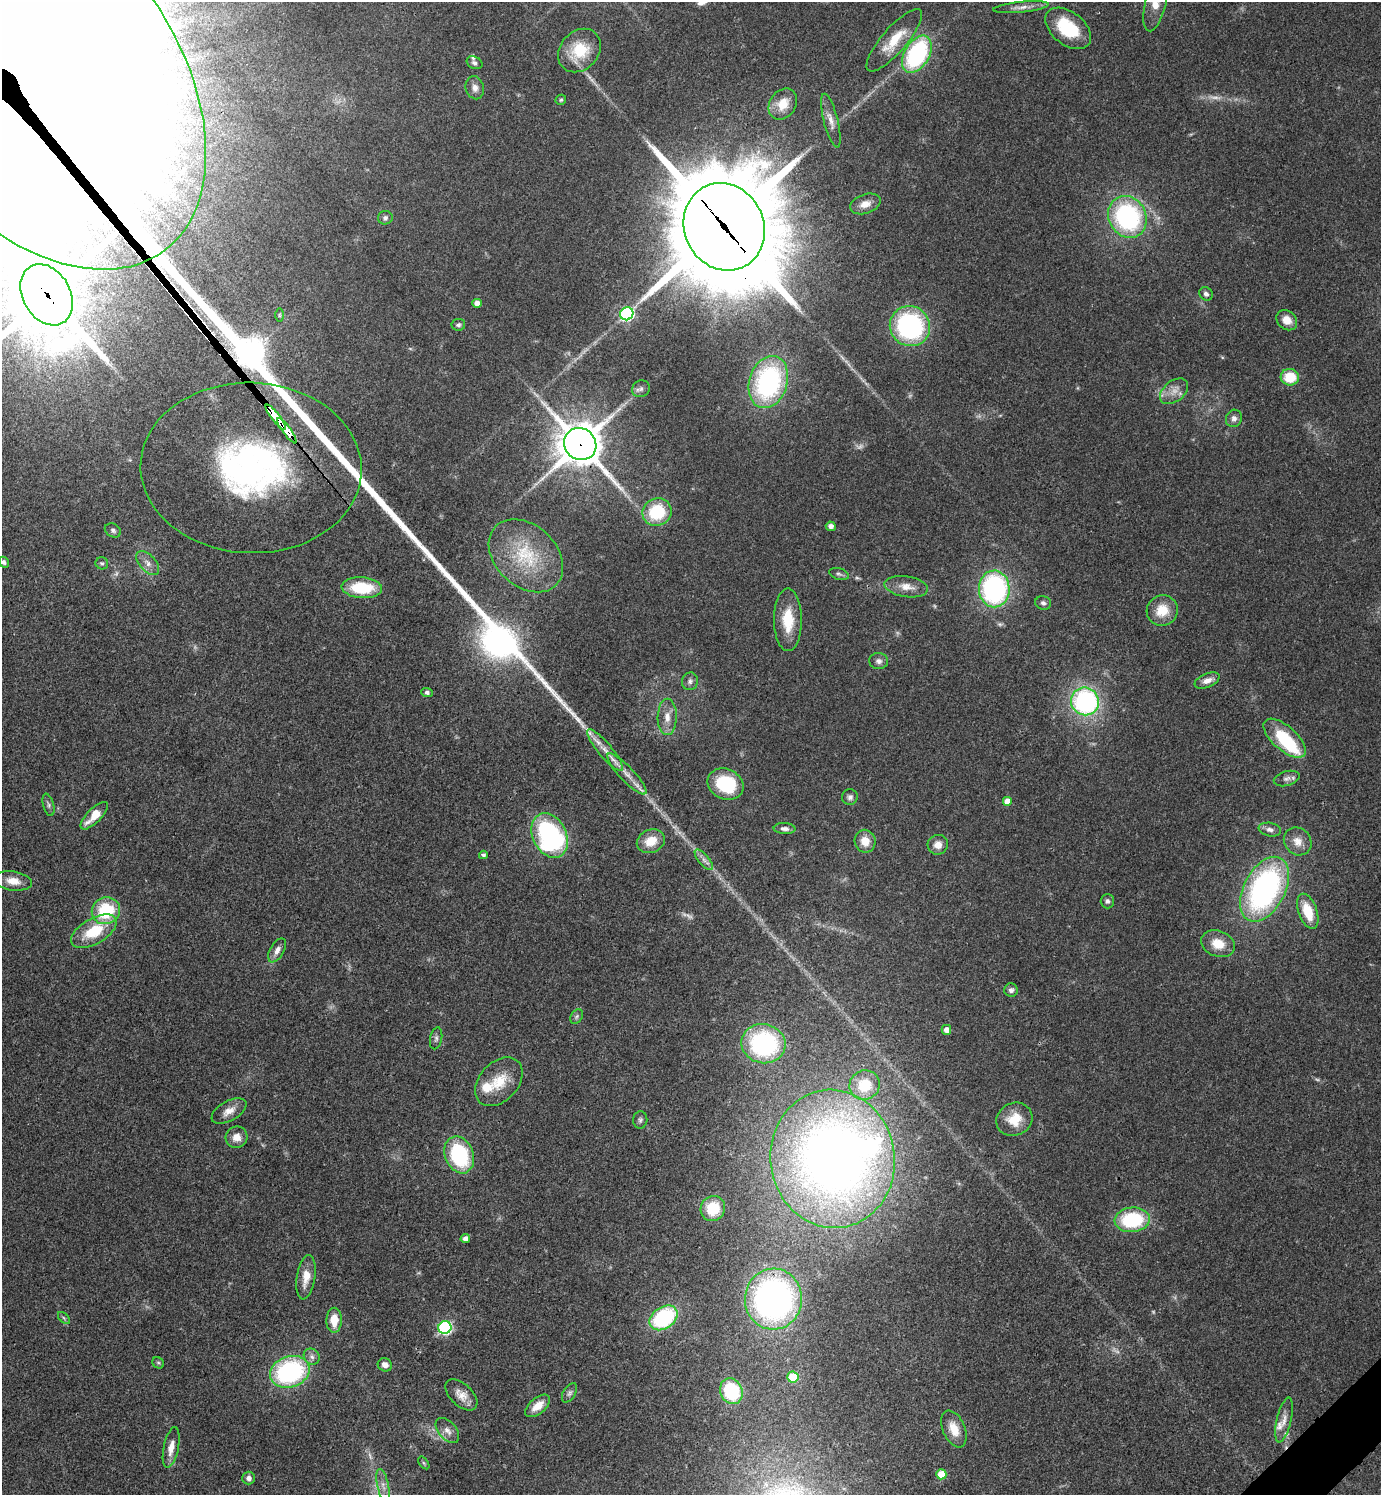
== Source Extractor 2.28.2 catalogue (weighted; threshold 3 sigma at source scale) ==
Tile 6 of 4 x 4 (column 2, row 2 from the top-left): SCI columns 1681-3059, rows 2988-4480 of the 5977 x 5979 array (HDU 1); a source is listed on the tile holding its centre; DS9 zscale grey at full resolution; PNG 1383 x 1497 px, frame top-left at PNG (2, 2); each listed source drawn as its Kron ellipse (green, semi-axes under 4 px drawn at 4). Shown black and unused: <1% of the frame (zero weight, under 3 of 4 exposures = <1% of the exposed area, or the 3 px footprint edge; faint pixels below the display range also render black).
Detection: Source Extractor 2.28.2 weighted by HDU 2 'WHT'; one run over the whole footprint, this tile lists its part. Background 0.044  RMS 0.0048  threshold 0.0217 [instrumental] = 3 sigma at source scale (4.5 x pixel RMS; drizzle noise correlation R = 1.50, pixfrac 1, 0.05/0.05 arcsec/px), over >= 5 px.
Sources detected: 154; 12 too faint to see at this stretch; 2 inside a brighter object's white glare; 15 cosmic-ray / hot-pixel residue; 1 long thin detection or spike segment (spike, bleed or trail) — neither listed nor drawn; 6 inside a brighter listed object's ellipse — not listed separately; the other 118 listed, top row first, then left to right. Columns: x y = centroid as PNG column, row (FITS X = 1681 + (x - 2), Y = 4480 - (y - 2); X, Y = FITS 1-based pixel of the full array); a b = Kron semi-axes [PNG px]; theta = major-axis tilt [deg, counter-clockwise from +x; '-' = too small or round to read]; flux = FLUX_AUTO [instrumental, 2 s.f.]
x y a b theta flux
1156 3 29 10 77 10
1021 7 28 5 6 3.8
1068 28 26 16 -39 25
894 40 40 12 49 15
579 50 24 19 48 18
917 54 20 12 60 66
474 63 8 6 -26 1.4
29 70 226 142 -53 48000
475 88 11 9 -76 3.1
561 100 5 5 - 0.79
783 104 16 13 55 9
831 121 27 7 -76 4.8
865 204 16 9 19 4.8
1127 217 22 18 -61 81
385 218 7 7 - 1.5
724 227 44 39 -66 11000
1206 294 7 6 - 1.8
47 295 32 23 -60 3600
477 303 4 4 - 3
627 314 7 6 - 86
279 315 6 4 90 0.7
1287 320 11 9 -40 5.1
458 325 7 6 - 1.1
910 326 20 19 - 79
1290 377 9 8 - 14
768 382 27 19 72 86
641 389 9 8 - 1.7
1174 391 16 10 39 4.9
276 417 15 4 -52 900
1234 418 9 8 - 2.2
287 431 15 4 -54 640
580 444 17 15 -43 1600
251 468 110 85 -2 270
657 512 15 13 27 24
831 526 5 4 - 2.4
113 530 8 6 -26 1.5
526 556 42 30 -43 31
4 562 6 5 - 1.4
102 563 6 6 - 1
148 563 14 8 -47 3.6
839 574 10 5 -16 1.3
906 587 22 10 -9 6.2
362 588 20 10 -4 23
994 589 18 15 -89 93
1043 603 8 6 -14 1.5
1162 610 16 15 - 10
788 620 31 14 -90 16
879 661 9 8 - 2
690 681 9 8 - 1.8
1207 681 13 7 22 3.5
427 692 6 4 -23 1.2
1085 701 14 13 - 82
667 717 18 9 89 5.4
1285 738 26 12 -41 26
605 750 27 7 -50 6.2
627 774 27 7 -46 6
1287 778 13 7 16 2.3
726 784 18 15 -26 29
850 797 8 8 - 1.7
1008 801 5 5 - 7.1
48 805 11 5 -75 1.5
94 816 18 7 46 8.3
785 829 11 5 -4 2
1270 830 11 6 -10 2.4
550 836 23 16 -65 88
651 841 14 11 24 9.3
865 841 11 10 - 6.3
1298 841 15 13 -48 5.5
938 845 10 9 - 4.4
483 855 4 4 - 1.2
704 860 13 5 -50 2.3
13 881 19 9 -8 6.1
1265 889 35 20 63 130
1107 901 7 6 - 1.3
106 911 14 13 - 26
1308 911 18 9 -70 14
94 931 25 12 30 19
1218 944 17 12 -22 9.4
277 950 13 7 60 3.1
1011 990 7 6 - 1.7
577 1017 8 5 56 1.1
946 1030 5 4 - 3.4
436 1038 11 6 79 1.5
763 1044 22 19 -12 69
499 1082 28 19 47 14
865 1085 15 14 - 14
229 1111 19 10 29 4.9
1014 1119 18 16 26 11
640 1120 8 7 - 1.4
236 1137 11 10 - 4.8
459 1155 19 14 -68 42
833 1159 69 62 -82 430
713 1208 13 12 - 15
1132 1220 17 12 4 36
465 1239 5 4 - 2.5
306 1277 22 9 81 7.3
773 1299 30 28 86 190
64 1318 7 4 -45 0.87
664 1318 15 10 35 49
334 1320 12 8 89 7.9
445 1328 6 6 - 78
312 1357 8 7 - 2
158 1363 6 5 - 0.77
385 1365 7 6 - 2.7
290 1372 20 15 19 74
793 1377 6 5 - 21
731 1391 13 11 -64 33
569 1393 11 6 58 1.6
461 1395 19 11 -43 5.3
538 1406 15 8 40 6.5
1284 1420 23 7 77 4.2
954 1429 19 11 -67 7.5
447 1431 14 8 -48 3.4
171 1447 20 7 78 5.4
424 1463 7 4 -53 0.75
941 1474 5 5 - 9
249 1478 6 6 - 2
383 1486 17 6 -77 3.6
Overlapping masked pixels (flux is a lower limit): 7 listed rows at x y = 29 70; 724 227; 47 295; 276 417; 287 431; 580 444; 251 468
Isophote crosses this tile's border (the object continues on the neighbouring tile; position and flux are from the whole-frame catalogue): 3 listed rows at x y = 1156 3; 29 70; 47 295